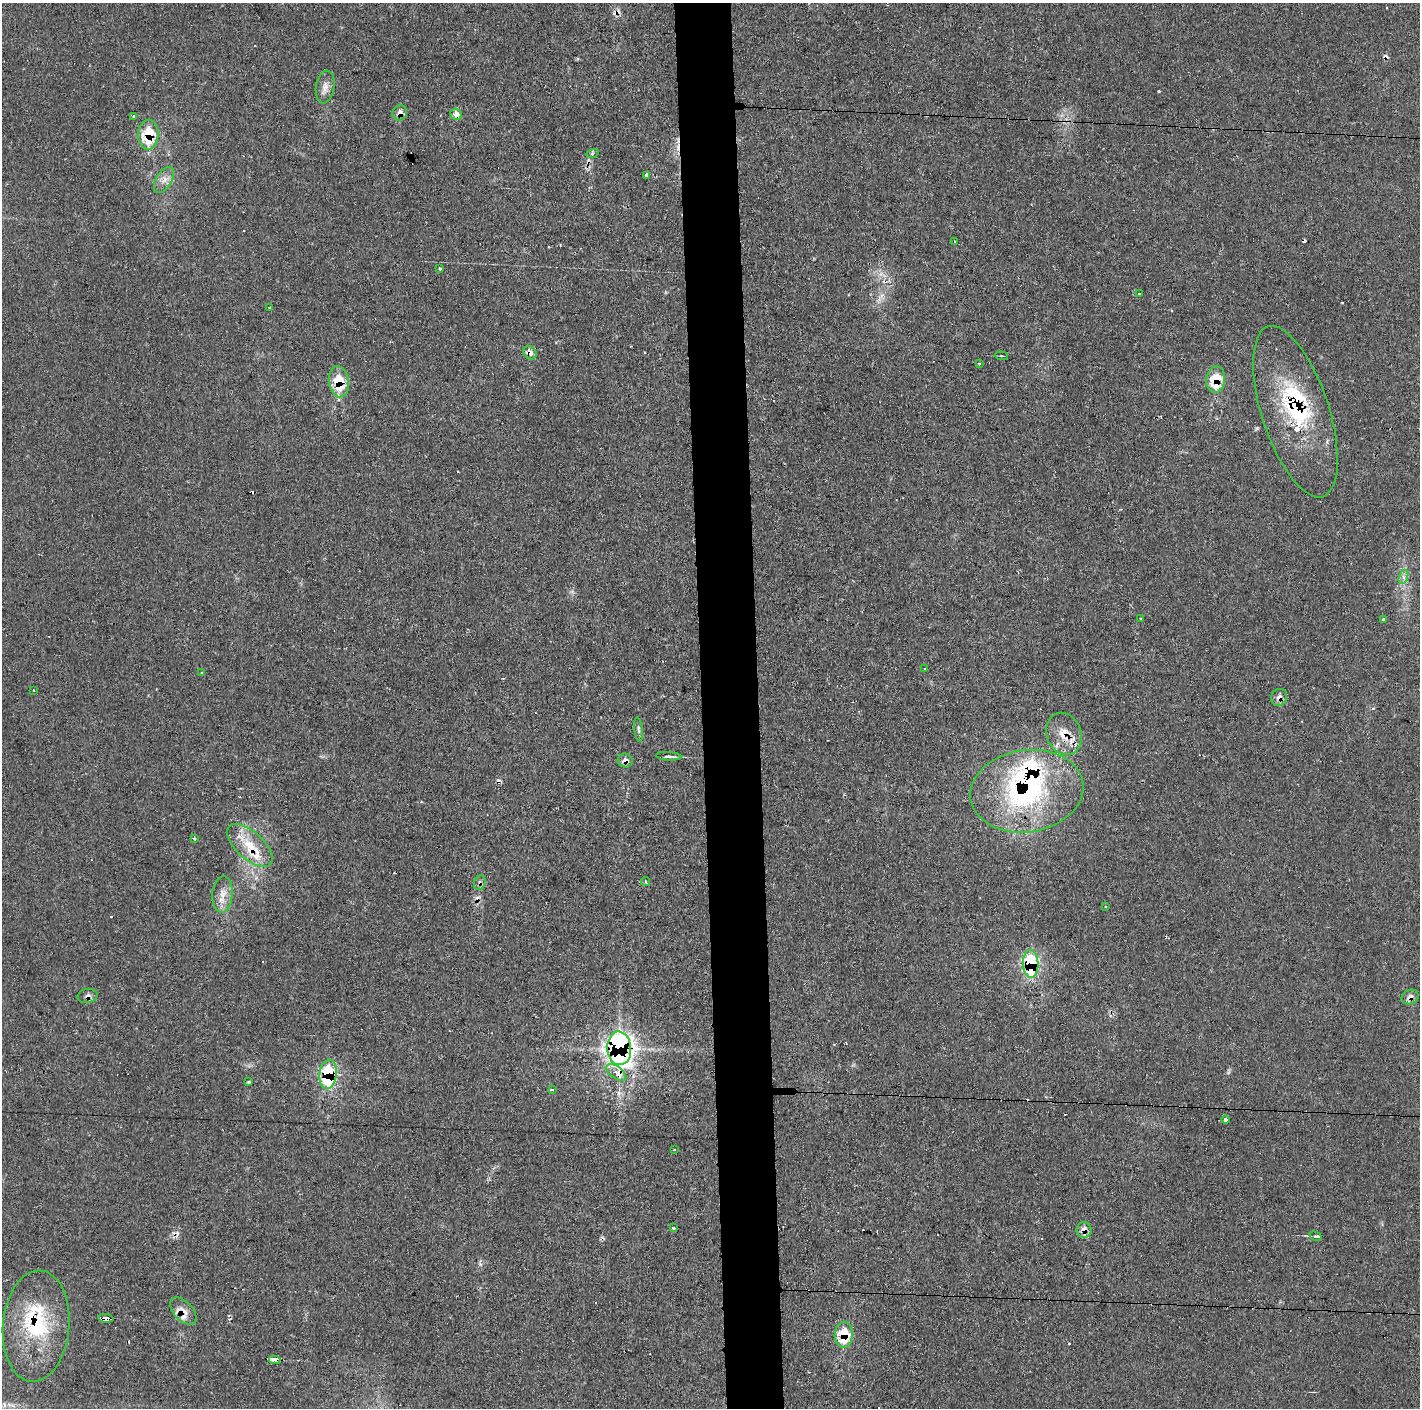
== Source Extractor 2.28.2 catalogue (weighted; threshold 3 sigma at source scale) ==
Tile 5 of 3 x 3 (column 2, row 2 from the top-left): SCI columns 1419-2836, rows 1407-2812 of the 4253 x 4228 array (HDU 1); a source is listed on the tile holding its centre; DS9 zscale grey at full resolution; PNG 1422 x 1410 px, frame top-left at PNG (2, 3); each listed source drawn as its Kron ellipse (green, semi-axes under 4 px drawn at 4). Shown black and unused: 4% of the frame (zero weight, under 2 of 3 exposures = <1% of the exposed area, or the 3 px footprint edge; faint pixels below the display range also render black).
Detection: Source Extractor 2.28.2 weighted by HDU 2 'WHT'; one run over the whole footprint, this tile lists its part. Background 0.0829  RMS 0.0063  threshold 0.0285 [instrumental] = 3 sigma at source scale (4.5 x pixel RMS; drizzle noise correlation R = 1.50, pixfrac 1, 0.05/0.05 arcsec/px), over >= 5 px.
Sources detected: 77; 16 cosmic-ray / hot-pixel residue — neither listed nor drawn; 7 inside a brighter listed object's ellipse — not listed separately; the other 54 listed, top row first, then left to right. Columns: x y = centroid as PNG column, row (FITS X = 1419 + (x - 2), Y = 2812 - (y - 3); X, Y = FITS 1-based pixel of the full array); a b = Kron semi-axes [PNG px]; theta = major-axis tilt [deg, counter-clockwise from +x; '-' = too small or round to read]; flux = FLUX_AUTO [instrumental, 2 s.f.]
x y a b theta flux
325 87 16 9 81 4.7
400 113 8 7 - 4.4
456 114 6 5 - 6.6
133 116 3 3 - 3.6
148 135 15 10 88 25
592 154 6 4 21 0.96
646 175 3 3 - 6.3
164 180 14 7 59 4.7
955 241 3 2 - 0.66
440 269 3 3 - 0.91
1140 293 3 2 - 1.6
269 307 3 3 - 1.1
530 353 7 6 - 4.2
1001 356 6 3 -5 0.64
979 363 3 2 - 0.58
1216 380 13 9 83 18
339 382 15 10 -82 18
1295 412 89 33 -72 73
1403 577 7 4 72 1.9
1140 618 3 2 - 0.65
1384 619 4 3 - 1
925 668 3 2 - 0.56
202 672 3 2 - 0.65
33 690 3 2 - 0.66
1279 697 9 7 55 3.4
638 729 12 4 -82 1.8
1064 734 21 17 -69 13
668 756 13 3 -3 2.2
625 760 7 7 - 3.2
1027 791 57 41 8 120
194 838 3 3 - 1.6
250 845 28 13 -42 17
646 881 4 2 - 0.86
480 883 7 5 71 1.7
222 894 18 10 86 7.2
1105 907 3 3 - 0.73
1031 964 14 7 -88 51
88 996 10 7 12 2.6
1410 997 9 7 26 3.4
619 1048 17 12 -86 270
616 1072 11 6 -39 5.4
328 1074 14 8 83 51
249 1082 4 3 - 1.1
552 1090 4 3 - 2.3
1226 1120 4 3 - 4.8
674 1150 2 2 - 0.58
674 1228 3 3 - 1.4
1084 1230 8 7 - 4.8
1316 1236 6 3 -28 1.4
183 1311 17 9 -47 5.4
106 1318 8 3 -5 5.7
36 1326 56 33 85 54
844 1335 13 9 88 21
275 1360 6 3 3 14
Overlapping masked pixels (flux is a lower limit): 25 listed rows (the first 20) at x y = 400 113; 456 114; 148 135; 530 353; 1216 380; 339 382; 1295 412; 1279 697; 1064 734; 625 760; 1027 791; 250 845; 480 883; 1031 964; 88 996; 1410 997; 619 1048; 616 1072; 328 1074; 1084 1230
Unlisted compact peaks at least as high as the median listed source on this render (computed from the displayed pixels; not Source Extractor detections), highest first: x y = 1159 91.